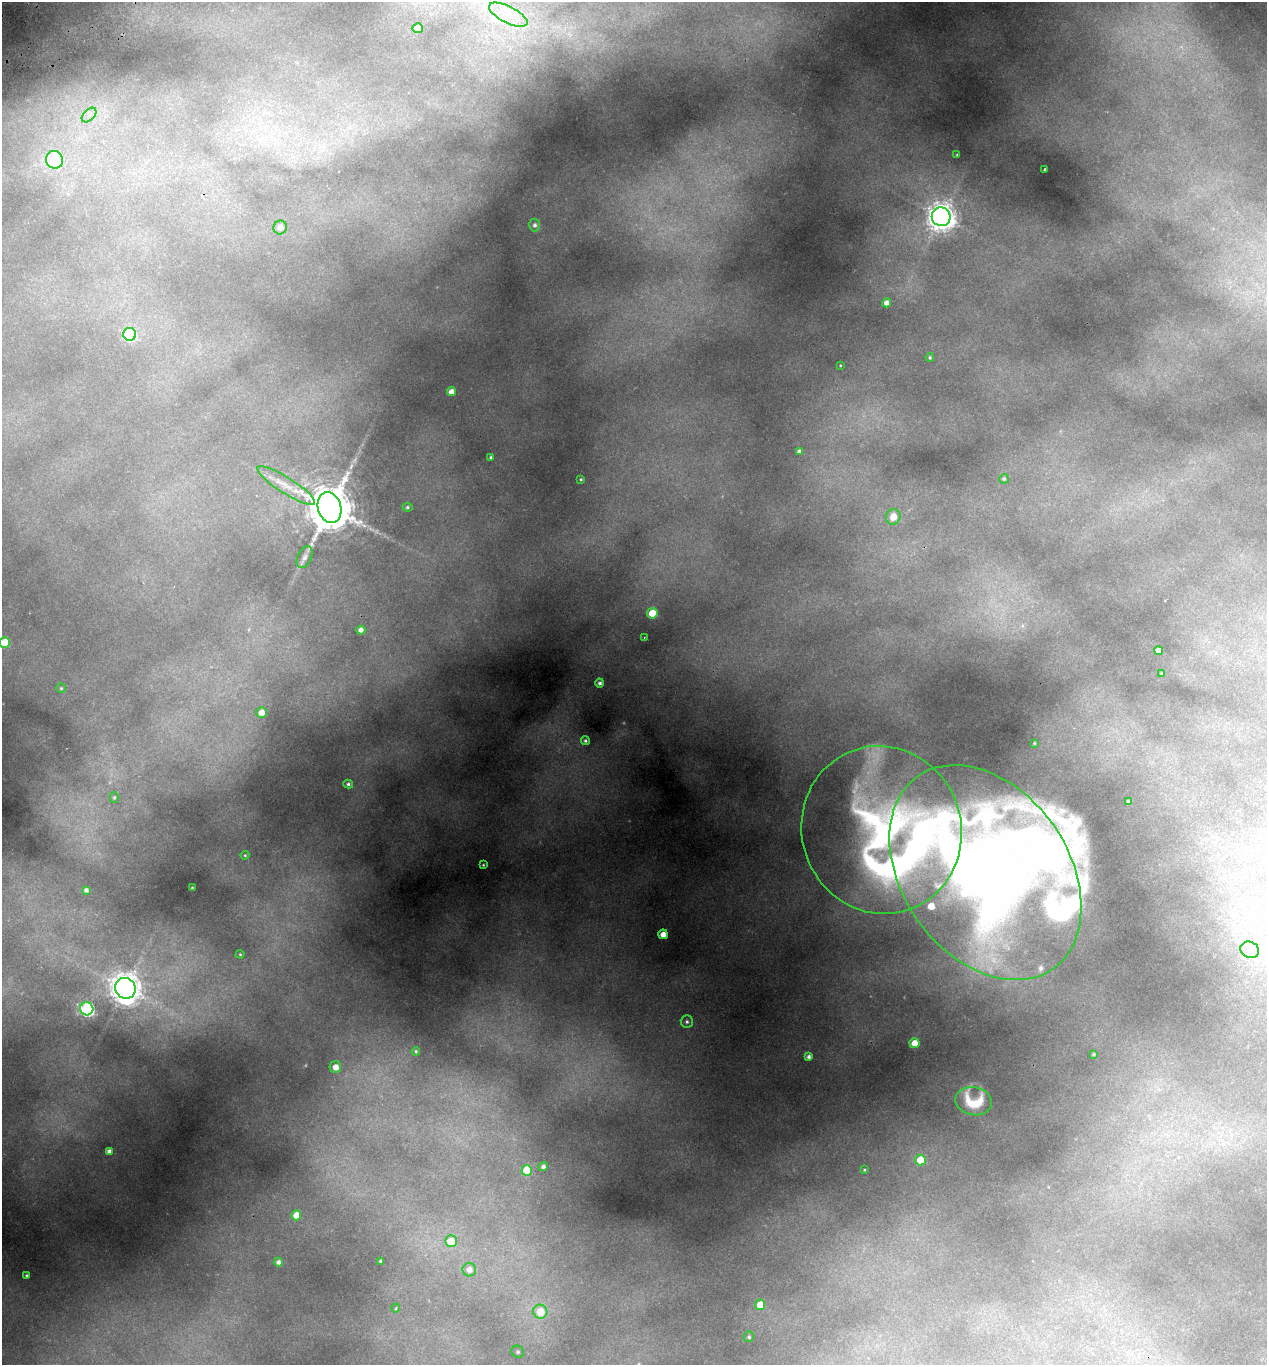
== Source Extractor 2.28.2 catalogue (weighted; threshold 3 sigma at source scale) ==
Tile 11 of 4 x 4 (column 3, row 3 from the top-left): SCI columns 2657-3921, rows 1424-2786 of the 5365 x 5569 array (HDU 1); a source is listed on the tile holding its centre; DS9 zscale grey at full resolution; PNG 1269 x 1367 px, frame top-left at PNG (2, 2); each listed source drawn as its Kron ellipse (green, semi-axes under 4 px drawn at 4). Shown black and unused: <1% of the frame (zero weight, under 2 of 3 exposures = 4% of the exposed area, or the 3 px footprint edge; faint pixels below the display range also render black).
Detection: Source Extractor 2.28.2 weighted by HDU 2 'WHT'; one run over the whole footprint, this tile lists its part. Background 0.191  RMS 0.0093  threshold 0.0417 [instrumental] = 3 sigma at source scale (4.5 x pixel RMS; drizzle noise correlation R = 1.50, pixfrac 1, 0.0396/0.0396 arcsec/px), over >= 5 px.
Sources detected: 76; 1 inside a brighter object's white glare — neither listed nor drawn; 4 inside a brighter listed object's ellipse — not listed separately; the other 71 listed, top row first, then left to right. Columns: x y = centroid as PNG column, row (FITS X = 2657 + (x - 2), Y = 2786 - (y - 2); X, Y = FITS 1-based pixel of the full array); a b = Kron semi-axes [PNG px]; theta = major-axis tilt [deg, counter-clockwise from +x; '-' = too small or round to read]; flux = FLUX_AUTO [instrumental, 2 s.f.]
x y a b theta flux
508 15 21 8 -27 16
418 28 5 5 - 7.9
89 115 9 5 45 4.2
957 155 2 2 - 0.65
54 160 9 8 - 51
1044 170 3 2 - 2.2
941 217 9 9 - 1000
535 225 6 5 - 2.7
280 227 7 6 - 4.2
887 303 4 4 - 5.8
130 334 6 6 - 120
930 357 4 3 - 1.1
840 365 3 2 - 0.97
451 392 4 4 - 6.3
799 451 4 4 - 2.5
491 457 3 3 - 1.3
581 479 3 2 - 0.9
1004 479 5 4 - 1.3
286 486 34 8 -32 15
407 507 5 4 - 1.4
330 508 16 11 -73 4500
893 517 8 7 - 13
305 557 12 7 65 4
652 613 5 5 - 31
361 630 4 4 - 5.3
644 637 3 2 - 0.55
5 642 5 5 - 24
1159 651 4 4 - 5.1
1162 674 3 3 - 1
600 683 4 4 - 2.5
61 688 5 5 - 1.2
261 712 5 5 - 8
585 741 4 4 - 1.8
1034 743 3 2 - 0.88
348 784 5 4 - 1.7
114 798 5 4 - 1.1
1128 801 3 3 - 1.8
882 830 84 79 -71 320
245 855 4 4 - 0.9
483 865 3 2 - 0.72
985 873 118 83 -55 800
192 888 3 3 - 0.9
86 890 4 4 - 2.6
663 934 5 4 - 8.2
1250 950 9 8 - 5.1
240 954 4 4 - 1
125 988 11 10 - 1200
87 1009 6 6 - 180
687 1022 6 6 - 2.1
915 1043 5 5 - 15
416 1051 4 3 - 0.99
1093 1054 4 4 - 1.3
809 1056 4 3 - 2.5
335 1067 6 5 - 8.7
974 1101 18 14 -11 22
109 1151 4 4 - 3
920 1160 5 5 - 24
543 1166 5 4 - 2.8
527 1170 5 5 - 23
864 1170 3 3 - 0.77
296 1215 5 5 - 13
451 1241 6 6 - 19
381 1261 4 3 - 1.9
278 1262 4 4 - 2.7
469 1270 6 6 - 5.4
26 1275 3 2 - 0.85
760 1305 5 5 - 16
396 1308 4 3 - 0.72
540 1312 7 7 - 17
749 1337 5 5 - 1.5
518 1352 6 6 - 1.9
Isophote crosses this tile's border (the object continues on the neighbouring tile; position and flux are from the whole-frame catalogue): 2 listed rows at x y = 508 15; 5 642